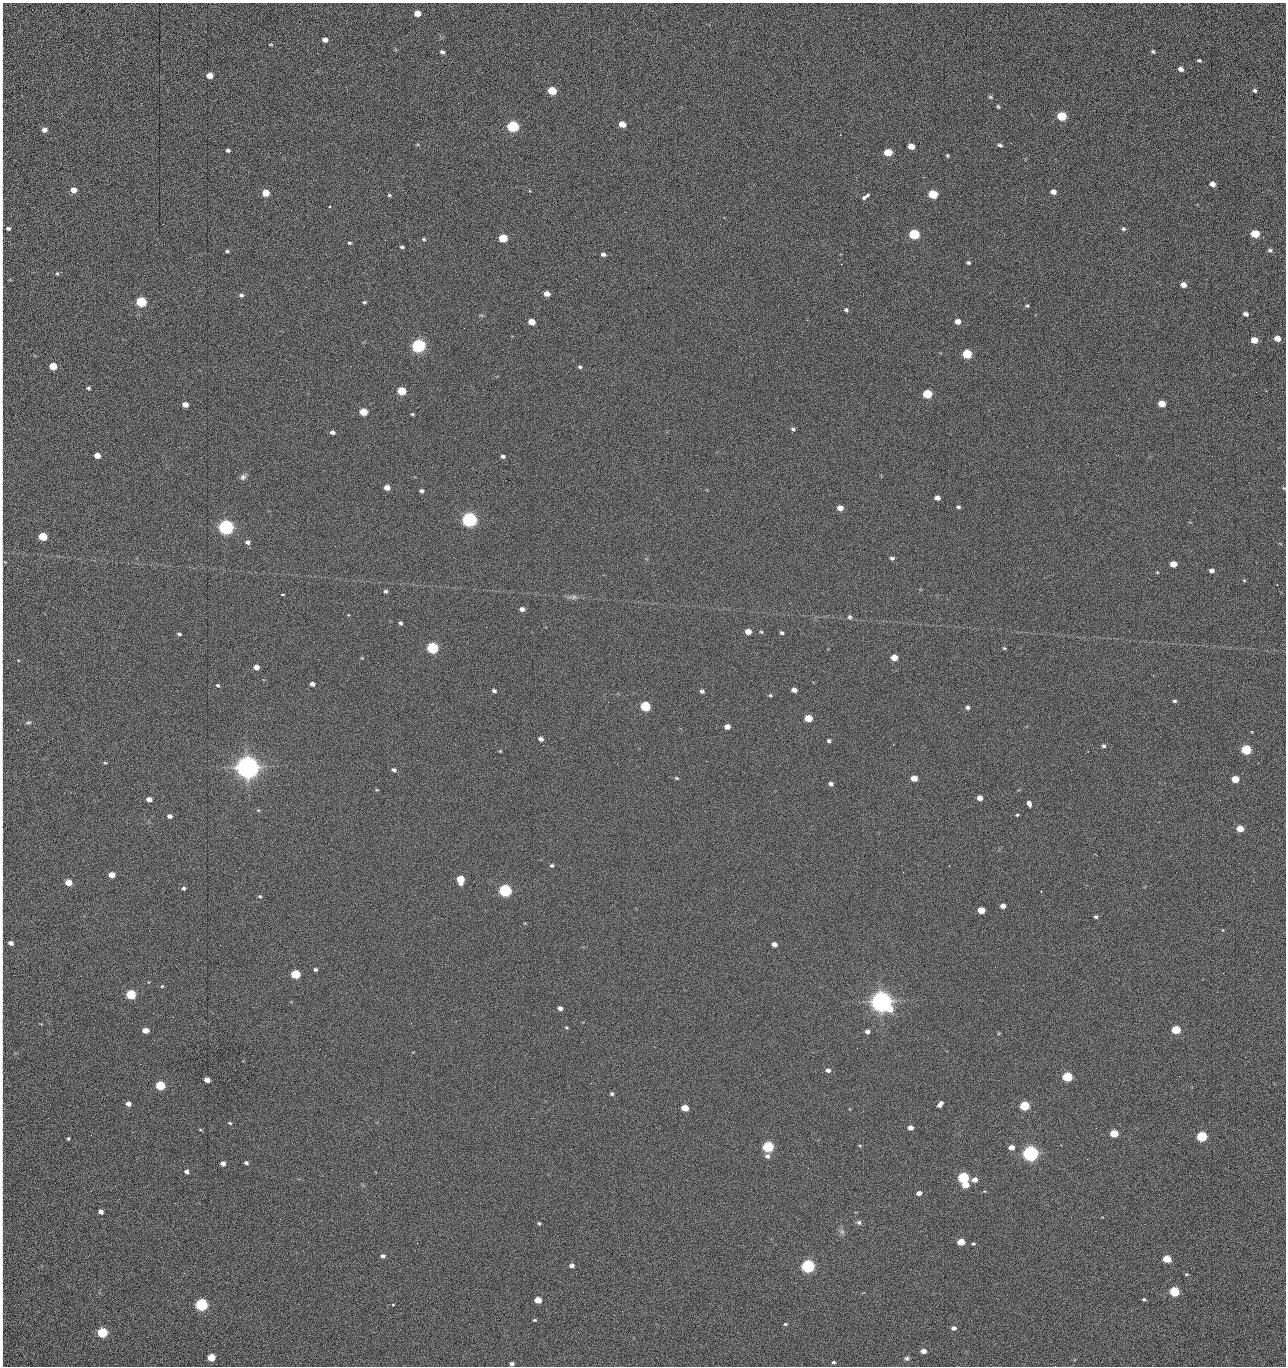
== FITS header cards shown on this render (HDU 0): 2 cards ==
NAXIS1  =                 1284 /fastest changing axis
NAXIS2  =                 1364 /next to fastest changing axis

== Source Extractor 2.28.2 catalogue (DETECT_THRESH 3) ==
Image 1284 x 1364 px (HDU 0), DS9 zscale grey, 1 PNG px = 1 image px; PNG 1288 x 1368 px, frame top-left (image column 1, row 1364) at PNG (2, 3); no overlay
Background 148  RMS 15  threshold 44.8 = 3 sigma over >= 5 px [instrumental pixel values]
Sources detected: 277; all 277 listed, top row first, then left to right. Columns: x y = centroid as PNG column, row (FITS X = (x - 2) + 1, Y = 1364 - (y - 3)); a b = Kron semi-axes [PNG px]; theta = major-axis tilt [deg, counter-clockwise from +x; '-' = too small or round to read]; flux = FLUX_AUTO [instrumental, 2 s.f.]
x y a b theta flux
2 13 16 2 90 2.4e+03
417 13 5 5 - 1.2e+04
1188 35 3 2 - 8.9e+02
2 39 20 2 90 4.1e+03
325 40 5 4 - 4.8e+03
670 41 3 2 - 1.6e+03
271 44 6 3 3 1.0e+03
1153 51 5 4 - 1.6e+03
442 52 5 4 - 2.5e+03
2 55 16 2 88 3.1e+03
1199 60 4 3 - 1.5e+03
1181 69 6 5 - 4.4e+03
210 75 5 4 - 1.4e+04
2 79 16 2 90 3.1e+03
1255 90 5 5 - 2.0e+03
552 91 6 5 - 4.2e+04
990 97 7 5 -17 1.6e+03
998 107 6 4 -62 1.2e+03
1062 116 6 5 - 6.1e+04
1179 122 2 2 - 7.9e+02
622 124 5 5 - 1.4e+04
2 126 11 2 90 1.9e+03
513 126 6 5 - 1.6e+05
44 130 5 5 - 5.1e+03
1000 145 6 4 -18 2.0e+03
911 146 5 4 - 1.2e+04
228 150 4 3 - 2.1e+03
888 152 6 5 - 2.8e+04
947 156 4 4 - 1.3e+03
1005 160 2 2 - 8.4e+02
1041 161 2 2 - 1.2e+03
2 164 19 2 90 3.8e+03
856 177 3 2 - 1.7e+03
923 177 2 2 - 2.1e+04
1212 184 5 4 - 6.4e+03
74 190 5 5 - 9.8e+03
1053 192 5 4 - 5.6e+03
266 193 5 5 - 2.0e+04
933 194 6 5 - 5.2e+04
389 195 5 4 - 1.4e+03
865 197 8 3 36 1.1e+04
1123 202 2 2 - 5.5e+02
329 206 3 2 - 1.5e+03
2 208 26 2 90 4.9e+03
8 228 6 5 - 2.0e+03
1123 229 6 5 - 1.9e+03
914 234 6 5 - 1.0e+05
1255 234 6 5 - 4.2e+04
1263 237 2 2 - 6.0e+02
503 238 6 5 - 4.0e+04
424 239 5 4 - 1.4e+03
349 243 4 3 - 1.4e+03
402 247 5 3 - 1.6e+03
1270 250 6 5 - 2.4e+03
227 251 5 4 - 1.5e+03
603 254 6 5 - 2.9e+03
968 263 4 4 - 1.7e+03
841 264 2 2 - 1.8e+04
57 273 5 4 - 1.2e+03
656 275 2 2 - 1.1e+03
1183 285 5 4 - 7.4e+03
2 287 17 2 89 3.2e+03
306 287 2 2 - 4.6e+02
547 294 5 4 - 9.1e+03
241 295 5 5 - 2.1e+03
141 302 6 5 - 1.0e+05
364 302 4 4 - 1.4e+03
1027 306 5 4 - 1.4e+03
846 310 5 5 - 2.0e+03
1246 314 5 4 - 3.8e+03
481 315 6 4 -18 1.2e+03
958 321 5 4 - 7.7e+03
531 322 5 4 - 1.5e+04
849 322 2 2 - 5.6e+02
710 323 2 2 - 2.3e+03
1096 330 2 2 - 7.2e+02
1277 338 5 4 - 1.0e+04
1254 340 5 4 - 1.6e+04
418 346 6 5 - 3.0e+05
967 354 6 5 - 5.7e+04
2 358 9 2 90 1.6e+03
53 366 5 5 - 2.5e+04
350 366 2 2 - 1.8e+03
580 367 6 4 -15 1.7e+03
88 388 4 4 - 1.6e+03
402 391 5 5 - 3.6e+04
1256 392 2 2 - 8.1e+02
927 394 6 5 - 6.0e+04
1162 404 5 5 - 1.9e+04
185 405 5 4 - 8.5e+03
363 412 5 5 - 2.9e+04
412 414 4 4 - 1.2e+03
793 429 5 4 - 1.7e+03
332 432 5 4 - 3.5e+03
1009 435 2 2 - 9.5e+02
2 437 10 2 90 1.9e+03
186 447 2 2 - 2.0e+03
97 456 5 4 - 1.2e+04
503 456 4 4 - 2.4e+03
243 477 8 8 - 3.4e+03
2 479 10 2 90 1.6e+03
85 483 2 2 - 5.7e+02
387 487 5 4 - 9.8e+03
1284 488 5 3 - 9.4e+02
421 491 5 4 - 2.4e+03
937 498 5 4 - 5.7e+03
2 502 10 2 90 1.6e+03
958 507 4 3 - 1.7e+03
840 508 5 4 - 8.7e+03
469 520 6 5 - 5.0e+05
226 527 6 5 - 5.3e+05
43 537 5 5 - 4.1e+04
247 542 6 5 - 3.8e+03
892 558 5 4 - 2.1e+03
1173 564 5 4 - 1.3e+04
2 568 12 2 90 2.0e+03
1212 570 5 4 - 3.8e+03
1157 572 4 3 - 8.0e+02
1244 580 5 3 - 9.2e+02
1277 585 2 2 - 5.0e+02
385 591 5 4 - 2.0e+03
282 594 4 2 - 1.1e+03
574 597 8 6 23 2.8e+03
2 606 16 2 90 2.3e+03
522 609 5 4 - 4.2e+03
850 617 6 5 - 2.1e+03
400 623 4 4 - 2.1e+03
748 631 5 4 - 1.0e+04
761 632 5 4 - 1.2e+03
781 633 4 4 - 1.7e+03
2 634 13 2 90 2.4e+03
179 634 5 3 - 1.7e+03
432 648 6 5 - 1.6e+05
1004 648 5 3 - 1.1e+03
894 657 5 4 - 1.4e+04
256 667 5 4 - 7.1e+03
312 684 4 4 - 4.0e+03
218 685 5 4 - 1.7e+03
794 690 5 4 - 6.1e+03
494 691 5 4 - 2.3e+03
702 691 5 4 - 2.5e+03
770 695 4 4 - 1.3e+03
1175 701 5 4 - 1.8e+03
2 706 11 2 90 1.7e+03
645 706 6 5 - 8.3e+04
968 707 5 5 - 2.6e+03
808 718 5 5 - 2.7e+04
28 722 7 4 9 1.7e+03
727 727 5 4 - 7.6e+03
541 739 4 4 - 4.2e+03
829 741 4 3 - 1.9e+03
543 745 2 2 - 2.2e+03
1104 746 5 4 - 2.0e+03
1246 750 5 5 - 7.7e+04
500 751 4 3 - 9.0e+02
706 761 2 2 - 1.6e+03
105 763 5 3 - 1.1e+03
617 764 2 2 - 2.0e+03
247 767 8 7 - 1.7e+06
394 770 6 5 - 2.5e+03
726 772 2 2 - 1.8e+03
676 778 6 4 -26 1.3e+03
914 778 5 4 - 1.1e+04
1235 779 5 5 - 2.5e+04
831 784 5 4 - 3.1e+03
377 790 5 3 - 8.6e+02
980 798 5 4 - 7.8e+03
149 799 5 4 - 6.7e+03
1029 804 6 4 -67 1.1e+04
258 810 5 4 - 1.1e+03
1017 815 4 3 - 1.2e+03
170 816 5 5 - 3.7e+03
1240 828 5 4 - 1.5e+04
2 856 15 2 90 2.5e+03
552 865 5 4 - 1.8e+03
111 875 5 4 - 1.2e+04
2 878 9 2 90 1.6e+03
460 879 6 5 - 2.7e+04
68 883 5 4 - 1.6e+04
183 888 5 5 - 1.7e+03
505 890 6 5 - 2.4e+05
1041 891 2 2 - 6.4e+02
2 896 13 2 90 2.2e+03
260 896 5 4 - 1.4e+03
1003 906 5 4 - 5.7e+03
981 910 5 4 - 1.9e+04
1096 917 4 4 - 1.9e+03
1223 930 5 3 - 7.9e+02
11 943 5 4 - 4.1e+03
774 944 5 4 - 6.0e+03
2 949 9 2 90 1.4e+03
315 969 4 3 - 1.8e+03
295 974 5 5 - 6.1e+04
523 976 2 2 - 1.4e+03
162 986 4 4 - 9.6e+02
131 994 5 5 - 7.5e+04
881 1002 8 7 - 1.4e+06
560 1008 4 4 - 4.1e+03
411 1023 2 2 - 3.7e+03
567 1028 6 3 -19 1.1e+03
145 1030 5 4 - 1.1e+04
1176 1030 5 5 - 4.9e+04
867 1031 4 4 - 3.7e+03
857 1048 2 2 - 8.5e+02
1245 1057 2 2 - 1.2e+03
828 1070 6 5 - 3.4e+03
2 1076 12 2 90 2.0e+03
1179 1076 3 2 - 1.7e+03
1067 1077 5 5 - 8.8e+04
207 1080 5 4 - 9.0e+03
160 1085 5 5 - 6.4e+04
2 1091 14 2 90 2.4e+03
612 1094 4 4 - 1.7e+03
128 1104 5 4 - 5.2e+03
940 1104 7 4 53 4.5e+03
1024 1106 5 5 - 7.3e+04
685 1108 5 4 - 2.0e+04
729 1112 2 2 - 6.3e+02
230 1123 5 3 - 1.1e+03
910 1128 5 4 - 6.8e+03
1096 1128 2 2 - 4.7e+02
200 1130 5 3 - 9.9e+02
1114 1133 5 5 - 3.2e+04
2 1134 10 2 90 1.8e+03
91 1135 2 2 - 1.7e+03
1202 1136 5 5 - 1.0e+05
68 1138 4 3 - 1.2e+03
768 1147 6 5 - 1.5e+05
1011 1147 5 4 - 7.7e+03
571 1149 2 2 - 7.6e+02
1030 1153 6 5 - 6.3e+05
767 1156 6 6 - 3.6e+03
1087 1159 3 2 - 1.5e+03
246 1163 4 3 - 2.2e+03
223 1164 4 4 - 4.5e+03
2 1165 14 2 90 2.5e+03
30 1169 2 2 - 1.9e+03
186 1172 5 4 - 3.4e+03
963 1178 6 5 - 1.5e+05
975 1180 6 5 - 6.6e+03
965 1185 5 4 - 1.7e+04
919 1193 5 4 - 4.5e+03
101 1212 4 4 - 4.3e+03
280 1219 2 2 - 1.5e+03
859 1222 6 6 - 2.5e+03
539 1223 4 4 - 1.5e+03
842 1232 6 6 - 2.6e+03
308 1242 3 2 - 1.2e+03
961 1242 5 4 - 1.9e+04
417 1243 2 2 - 3.6e+03
973 1244 5 4 - 1.3e+03
383 1256 6 5 - 2.9e+03
1167 1259 5 5 - 2.7e+04
2 1261 12 2 90 2.5e+03
572 1265 5 4 - 3.4e+03
808 1266 6 5 - 3.1e+05
1187 1274 5 4 - 1.1e+03
1174 1291 5 5 - 7.9e+04
996 1298 2 2 - 1.9e+03
1144 1299 4 3 - 1.6e+03
538 1300 5 4 - 1.8e+04
201 1305 6 5 - 2.3e+05
393 1305 4 2 - 7.2e+02
622 1311 2 2 - 5.2e+02
535 1320 5 4 - 1.3e+03
785 1324 5 4 - 1.2e+03
2 1326 31 2 90 6.2e+03
954 1328 5 4 - 3.7e+03
102 1332 5 5 - 9.1e+04
578 1332 2 2 - 2.4e+03
923 1351 5 4 - 6.8e+03
2 1353 18 2 90 3.0e+03
211 1358 5 5 - 3.0e+04
907 1358 6 5 - 2.2e+03
834 1362 4 4 - 1.5e+03
512 1364 4 3 - 2.7e+03
1055 1366 2 2 - 1.3e+03
At the frame edge (FLAGS 8, measured only in part): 30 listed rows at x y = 2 13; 2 39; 2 55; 2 79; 2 126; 2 164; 2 208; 8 228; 2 287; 2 358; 2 437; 2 479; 1284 488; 2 502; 2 568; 2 606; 2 634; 2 706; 2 856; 2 878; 2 896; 2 949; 2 1076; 2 1091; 2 1134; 2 1165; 2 1261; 2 1326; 2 1353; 1055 1366

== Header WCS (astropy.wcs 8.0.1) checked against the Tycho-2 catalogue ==
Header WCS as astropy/WCSLIB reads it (CRVAL/CRPIX/CD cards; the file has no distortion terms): RA---TAN/DEC--TAN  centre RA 15:41:40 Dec +51:59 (235.42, +51.99 deg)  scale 1.26 arcsec/px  FOV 26.9' x 28.5'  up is +92 deg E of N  parity flipped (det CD > 0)
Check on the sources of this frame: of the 60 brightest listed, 10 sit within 2.0 arcsec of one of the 11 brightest Tycho-2 stars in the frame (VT <= 12.29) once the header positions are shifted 0.64 arcsec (0.38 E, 0.51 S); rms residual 1.01 arcsec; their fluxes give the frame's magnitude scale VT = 25.20 - 2.5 log10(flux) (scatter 0.23 mag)
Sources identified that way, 10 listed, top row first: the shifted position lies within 2.0 arcsec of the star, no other Tycho-2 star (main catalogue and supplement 1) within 4.0 arcsec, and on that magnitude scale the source's flux lands within +1.5 / -3 mag of the star's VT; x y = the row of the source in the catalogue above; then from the Tycho-2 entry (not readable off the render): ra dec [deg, ICRS J2000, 3 dp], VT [Tycho-2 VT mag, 2 dp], TYC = Tycho-2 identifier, HIP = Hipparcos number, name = IAU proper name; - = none
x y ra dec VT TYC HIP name
418 346 235.614 +52.064 11.61 3489-1132-1 - -
469 520 235.514 +52.049 11.19 3489-1407-1 - -
226 527 235.515 +52.133 11.12 3489-1380-1 - -
247 767 235.378 +52.130 9.31 3489-1322-1 76850 -
505 890 235.303 +52.042 11.52 3489-958-1 - -
881 1002 235.232 +51.912 9.59 3489-824-1 - -
1030 1153 235.143 +51.862 10.97 3489-1016-1 - -
963 1178 235.131 +51.886 12.29 3489-908-1 - -
808 1266 235.084 +51.941 11.45 3489-1346-1 - -
201 1305 235.075 +52.152 11.74 3489-912-1 - -